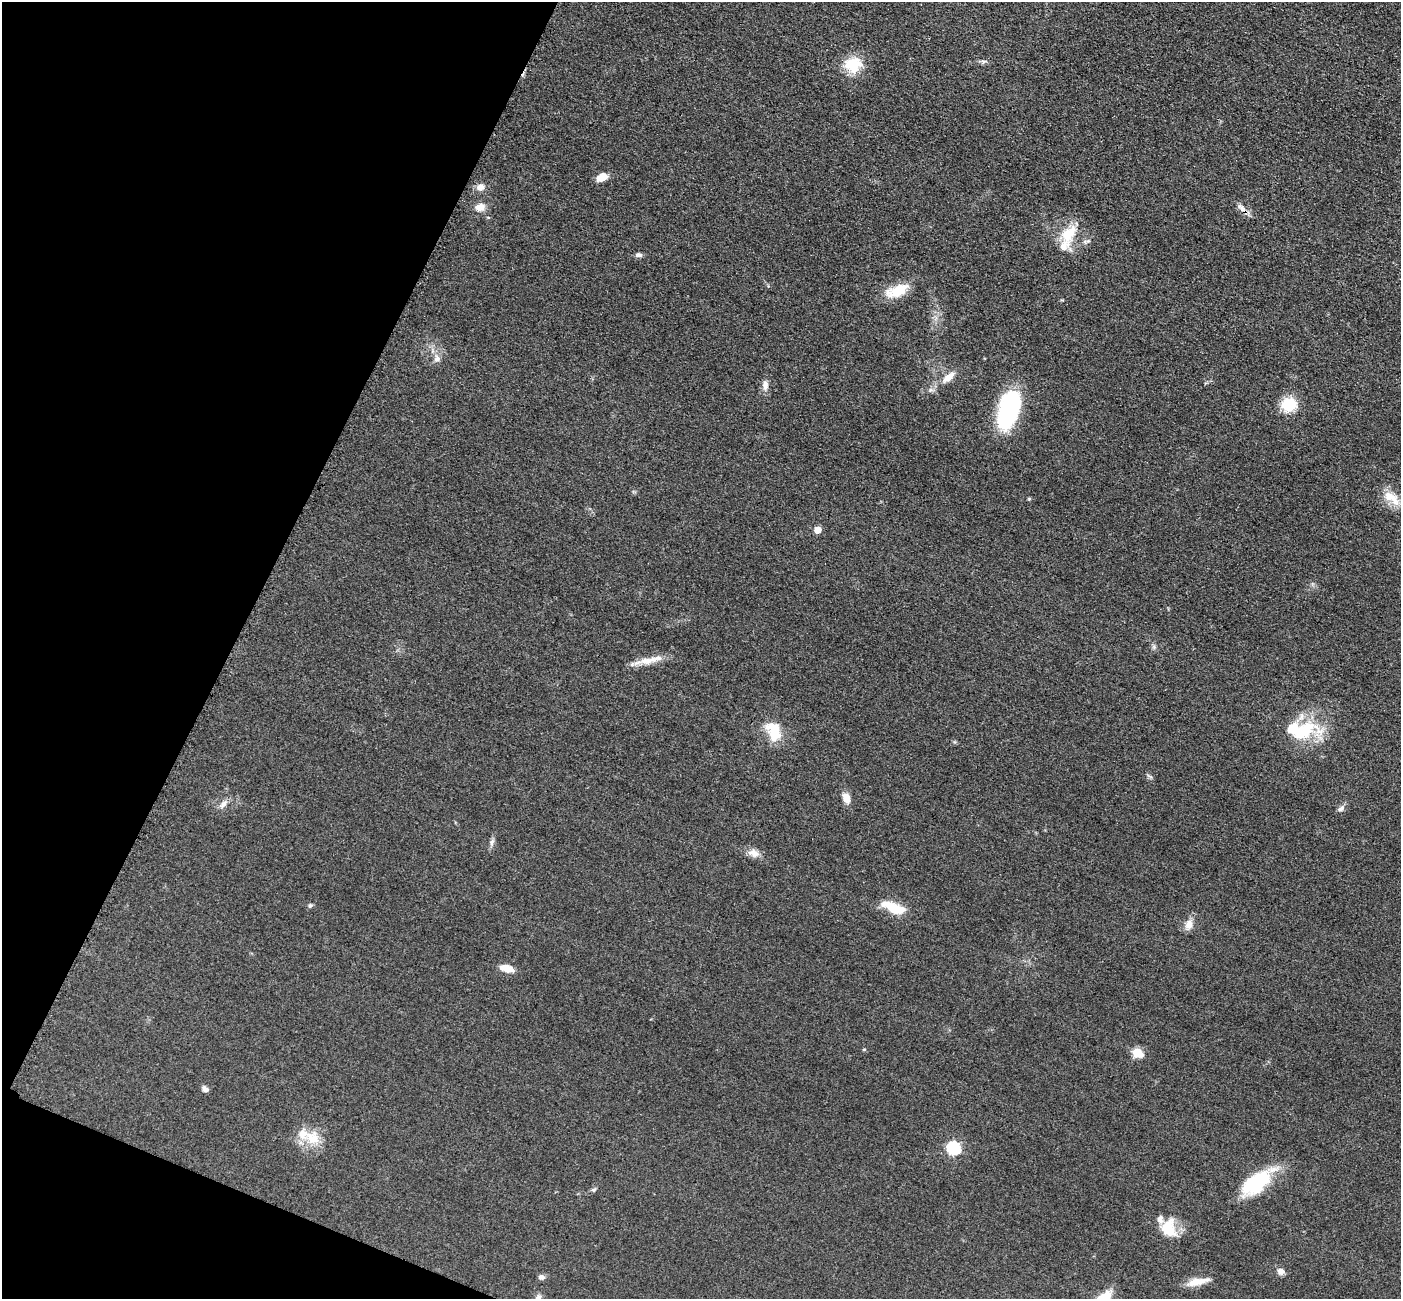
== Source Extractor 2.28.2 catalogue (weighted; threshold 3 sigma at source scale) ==
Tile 9 of 4 x 4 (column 1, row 3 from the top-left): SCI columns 26-1424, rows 1601-2897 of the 5647 x 5660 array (HDU 1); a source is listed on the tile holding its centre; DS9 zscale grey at full resolution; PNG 1403 x 1301 px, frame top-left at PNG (2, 2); no overlay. Shown black and unused: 20% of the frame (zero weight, under 3 of 4 exposures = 3% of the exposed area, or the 3 px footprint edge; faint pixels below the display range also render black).
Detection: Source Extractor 2.28.2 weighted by HDU 2 'WHT'; one run over the whole footprint, this tile lists its part. Background 0.0486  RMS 0.0085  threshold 0.0382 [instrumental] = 3 sigma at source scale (4.5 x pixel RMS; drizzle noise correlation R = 1.50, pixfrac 1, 0.05/0.05 arcsec/px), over >= 5 px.
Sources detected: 46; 2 inside a brighter object's white glare — not listed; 4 inside a brighter listed object's ellipse — not listed separately; the other 40 listed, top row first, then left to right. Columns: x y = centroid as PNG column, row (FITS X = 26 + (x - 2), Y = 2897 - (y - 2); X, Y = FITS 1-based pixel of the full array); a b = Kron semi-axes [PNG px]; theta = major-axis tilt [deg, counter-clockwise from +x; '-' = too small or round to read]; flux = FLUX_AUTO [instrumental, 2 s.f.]
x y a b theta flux
853 65 23 20 5 23
602 177 11 7 25 11
480 187 9 8 - 5.3
480 207 13 10 8 6.7
1242 208 15 7 -42 5.2
1069 234 28 16 51 22
639 255 9 6 -3 2.4
897 291 28 13 22 22
437 358 10 7 76 3.9
948 377 18 8 40 9.1
765 385 14 8 89 4.8
1289 404 15 14 - 26
1009 409 37 18 73 110
1391 498 26 12 -37 14
818 530 5 5 - 16
1154 647 6 5 - 1.7
648 660 29 9 9 12
774 731 25 16 -69 22
1302 732 50 23 22 45
846 798 11 8 -71 8
223 804 13 7 48 4.5
1341 808 11 6 41 2.9
492 842 13 5 77 3
754 853 15 10 -27 6.5
310 905 6 5 - 1.6
894 908 28 10 -22 24
1189 924 13 9 71 6.7
507 968 13 7 -15 12
864 1049 5 3 - 0.73
1137 1053 5 5 - 42
205 1089 8 6 -37 3
313 1138 21 19 -28 19
953 1148 6 6 - 130
1256 1183 42 18 42 50
593 1190 7 5 2 1.5
1169 1228 23 17 -87 23
1281 1271 8 8 - 4.4
541 1277 8 6 8 2.9
1198 1281 29 8 11 11
538 1298 9 7 64 2.9
Isophote crosses this tile's border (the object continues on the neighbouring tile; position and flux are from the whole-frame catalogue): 1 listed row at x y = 538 1298
Unlisted compact peaks at least as high as the median listed source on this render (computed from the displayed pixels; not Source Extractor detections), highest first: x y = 1029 499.